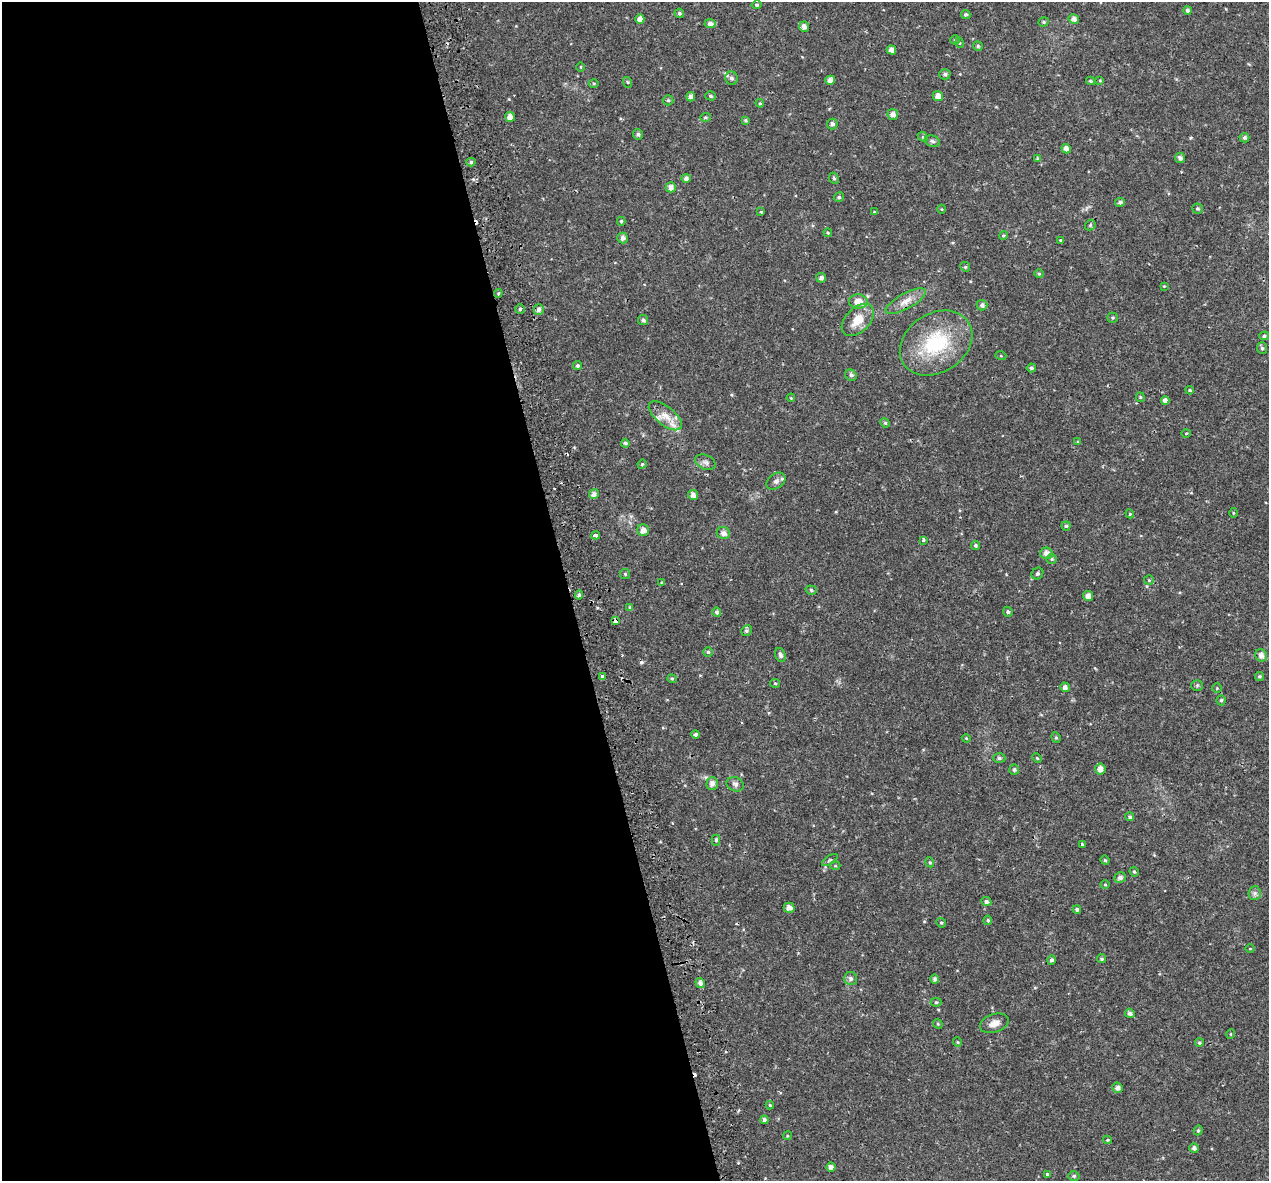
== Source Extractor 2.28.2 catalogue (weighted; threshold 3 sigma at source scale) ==
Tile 9 of 4 x 4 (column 1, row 3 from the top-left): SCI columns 53-1319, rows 1341-2519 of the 5174 x 4987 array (HDU 1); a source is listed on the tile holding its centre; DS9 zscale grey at full resolution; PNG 1271 x 1183 px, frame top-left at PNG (2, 2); each listed source drawn as its Kron ellipse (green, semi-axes under 4 px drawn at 4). Shown black and unused: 45% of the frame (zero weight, under 2 of 3 exposures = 5% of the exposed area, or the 3 px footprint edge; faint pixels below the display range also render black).
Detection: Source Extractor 2.28.2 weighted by HDU 2 'WHT'; one run over the whole footprint, this tile lists its part. Background 0.0266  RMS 0.0031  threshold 0.0138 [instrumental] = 3 sigma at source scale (4.5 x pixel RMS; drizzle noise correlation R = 1.50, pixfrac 1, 0.0396/0.0396 arcsec/px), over >= 5 px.
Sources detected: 178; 8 cosmic-ray / hot-pixel residue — neither listed nor drawn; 1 inside a brighter listed object's ellipse — not listed separately; the other 169 listed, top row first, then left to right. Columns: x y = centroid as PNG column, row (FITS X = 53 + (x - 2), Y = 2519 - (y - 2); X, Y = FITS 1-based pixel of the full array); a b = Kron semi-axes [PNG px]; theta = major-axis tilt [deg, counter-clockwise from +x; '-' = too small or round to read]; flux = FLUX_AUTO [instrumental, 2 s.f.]
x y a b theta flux
757 5 5 4 - 0.44
1187 10 4 4 - 0.67
679 13 5 4 - 0.63
966 14 4 4 - 0.6
640 19 5 4 - 1.8
1074 19 5 5 - 1.4
1044 22 5 4 - 0.43
710 23 5 5 - 1.2
804 27 5 5 - 1.5
955 40 5 4 - 0.33
960 43 5 3 - 0.26
978 46 5 5 - 0.43
891 50 5 4 - 1.8
581 67 5 3 - 0.25
945 74 5 5 - 0.74
731 78 7 6 - 0.91
830 80 5 4 - 1.6
1100 80 4 3 - 0.34
1091 81 4 3 - 0.42
627 82 5 3 - 0.31
594 83 5 3 - 0.34
710 96 5 4 - 0.51
938 96 5 5 - 1.9
691 97 4 4 - 1.3
668 100 5 5 - 0.43
760 103 4 4 - 0.33
893 114 5 5 - 1.5
510 117 5 4 - 1.8
705 117 5 4 - 0.39
745 120 4 4 - 0.5
832 124 5 5 - 0.83
638 134 5 5 - 0.65
923 137 5 4 - 0.41
1244 138 5 4 - 0.61
932 141 8 5 -18 0.65
1066 149 5 4 - 1.6
1180 158 5 4 - 0.86
1038 159 4 3 - 0.65
471 162 4 4 - 0.59
686 178 4 4 - 0.93
834 178 6 4 -66 0.53
671 187 5 5 - 1.5
839 197 5 4 - 0.58
1120 202 5 4 - 0.72
1197 208 5 5 - 0.44
942 209 4 3 - 0.22
761 211 3 3 - 1.3
874 212 4 3 - 0.22
621 221 4 4 - 0.48
1090 225 6 4 48 0.39
828 233 4 4 - 0.32
1003 235 4 4 - 0.39
623 238 5 5 - 1.1
1060 240 4 3 - 0.31
965 267 5 4 - 0.42
1039 274 4 4 - 0.35
821 278 5 5 - 0.97
1164 286 4 3 - 0.24
498 293 4 4 - 0.38
906 301 22 8 29 3.1
858 302 9 7 -4 3.1
982 305 5 5 - 1
520 309 4 4 - 0.56
539 310 5 5 - 1.1
1112 318 5 5 - 0.39
643 320 5 5 - 0.83
858 320 19 12 45 5.4
1264 336 5 4 - 0.54
936 343 39 29 33 22
1262 348 6 5 - 0.56
1001 356 5 3 - 0.26
578 366 4 4 - 0.61
1031 368 4 4 - 0.69
851 375 6 5 - 0.65
1190 390 4 3 - 0.39
1140 397 5 4 - 0.34
791 398 4 3 - 0.27
1165 401 4 4 - 1.3
665 416 20 9 -39 4
885 423 5 4 - 0.37
1186 433 5 3 - 0.25
1078 442 4 3 - 0.3
625 443 4 4 - 0.63
705 462 11 7 -24 1.1
642 464 5 4 - 0.35
776 481 10 7 37 1.1
594 494 5 5 - 1.3
693 495 5 5 - 1.4
1233 513 5 3 - 0.3
1130 514 4 3 - 0.29
1066 526 4 4 - 0.47
643 530 6 6 - 1.7
723 533 7 6 - 1.4
596 535 4 4 - 4.3
923 540 3 3 - 1.2
975 545 4 4 - 0.59
1046 553 6 5 - 1.7
1052 559 5 4 - 0.41
625 574 5 5 - 0.39
1037 574 6 5 - 0.52
1149 580 5 5 - 0.37
662 583 4 4 - 0.32
811 590 6 4 -18 0.5
579 595 4 4 - 0.64
1088 596 5 5 - 1.6
630 608 4 3 - 0.72
717 612 5 4 - 0.81
1008 612 5 4 - 0.54
615 621 4 4 - 4
746 631 5 5 - 0.64
708 652 5 5 - 0.42
780 655 7 5 -71 0.87
1261 655 6 5 - 1.8
602 676 3 3 - 2
1259 676 4 4 - 0.44
672 679 5 4 - 0.37
775 683 5 4 - 0.39
1197 685 5 5 - 0.43
1065 687 5 4 - 1.2
1217 688 4 4 - 0.31
1221 700 5 4 - 0.47
696 734 4 4 - 0.63
1056 737 5 4 - 0.45
966 738 4 3 - 0.25
999 758 6 5 - 0.59
1037 758 5 4 - 0.35
1014 769 5 5 - 0.64
1100 769 5 5 - 1.9
712 784 6 5 - 1.5
735 784 9 7 -21 1
1130 817 4 4 - 0.58
716 840 5 4 - 0.48
1082 844 3 3 - 1.1
830 860 9 3 33 0.46
1105 860 5 4 - 0.39
930 862 5 4 - 0.35
835 866 5 3 - 0.27
1134 872 5 4 - 0.37
1120 877 6 5 - 1
1105 884 5 3 - 0.3
1255 893 7 6 - 0.84
986 902 5 4 - 0.79
789 908 5 5 - 1.7
1077 909 4 4 - 0.63
988 920 4 4 - 0.49
941 923 5 4 - 0.41
1250 949 4 3 - 0.24
1101 959 4 4 - 0.51
1052 960 5 4 - 0.73
851 978 6 6 - 0.91
935 979 4 4 - 0.84
700 983 5 4 - 1.3
936 1002 5 5 - 0.43
1130 1013 5 4 - 0.86
994 1023 15 9 18 2.3
938 1024 5 4 - 0.36
1231 1034 5 3 - 0.23
957 1042 5 3 - 0.25
1199 1043 4 4 - 0.46
1118 1088 5 5 - 1.3
770 1105 4 4 - 0.43
764 1120 4 4 - 0.88
1198 1130 5 4 - 0.44
787 1136 4 3 - 0.31
1107 1140 4 3 - 0.49
1194 1148 5 4 - 1
831 1167 4 4 - 1.6
1047 1174 3 3 - 0.61
1074 1176 5 4 - 0.54
Overlapping masked pixels (flux is a lower limit): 1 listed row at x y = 615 621